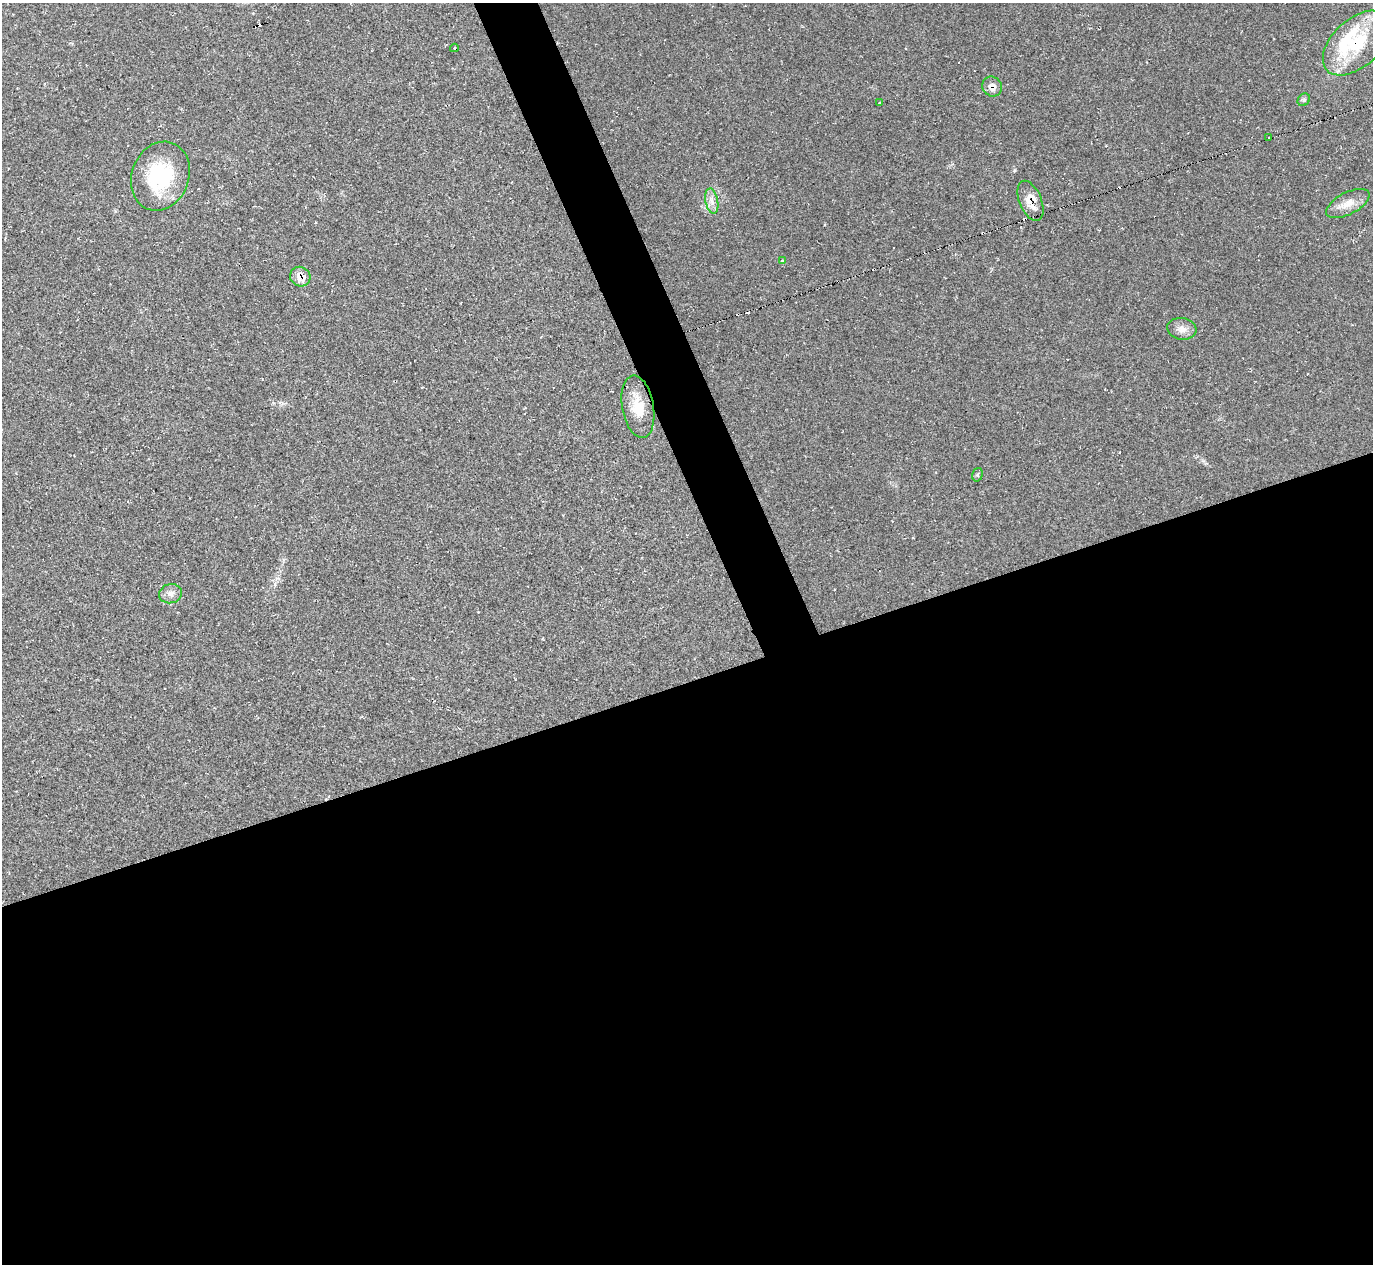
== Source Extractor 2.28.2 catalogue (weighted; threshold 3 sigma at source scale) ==
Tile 15 of 4 x 4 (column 3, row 4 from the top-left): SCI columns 2750-4120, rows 281-1542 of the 5492 x 5478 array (HDU 1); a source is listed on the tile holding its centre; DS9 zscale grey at full resolution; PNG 1375 x 1266 px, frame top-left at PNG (2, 3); each listed source drawn as its Kron ellipse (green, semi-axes under 4 px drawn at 4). Shown black and unused: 49% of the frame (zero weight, under 2 of 3 exposures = <1% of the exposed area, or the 3 px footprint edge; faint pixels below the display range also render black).
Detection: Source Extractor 2.28.2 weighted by HDU 2 'WHT'; one run over the whole footprint, this tile lists its part. Background 0.0477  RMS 0.0067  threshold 0.0303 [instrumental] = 3 sigma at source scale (4.5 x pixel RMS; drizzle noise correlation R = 1.50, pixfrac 1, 0.05/0.05 arcsec/px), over >= 5 px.
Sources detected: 25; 8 cosmic-ray / hot-pixel residue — neither listed nor drawn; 1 inside a brighter listed object's ellipse — not listed separately; the other 16 listed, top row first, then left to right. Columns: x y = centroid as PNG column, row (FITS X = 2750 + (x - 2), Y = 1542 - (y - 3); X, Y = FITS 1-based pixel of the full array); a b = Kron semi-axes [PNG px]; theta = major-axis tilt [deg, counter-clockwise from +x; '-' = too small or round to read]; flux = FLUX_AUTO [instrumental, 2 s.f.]
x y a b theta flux
1356 43 40 23 43 41
454 48 4 3 - 0.81
992 86 10 9 - 5.3
1304 100 7 5 45 1.4
880 102 3 3 - 3.2
1269 138 3 3 - 5.3
160 176 35 28 69 51
712 201 13 6 -79 3.9
1030 201 21 11 -68 10
1348 203 24 11 27 8.8
782 260 3 2 - 0.45
300 277 10 9 - 8.1
1182 329 15 10 -9 5.2
638 407 31 16 -80 16
977 475 7 5 73 1.1
170 594 11 9 14 4
Overlapping masked pixels (flux is a lower limit): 4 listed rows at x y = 1356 43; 992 86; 1030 201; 300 277
Unlisted compact peaks at least as high as the median listed source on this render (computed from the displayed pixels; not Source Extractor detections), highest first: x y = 1015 170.